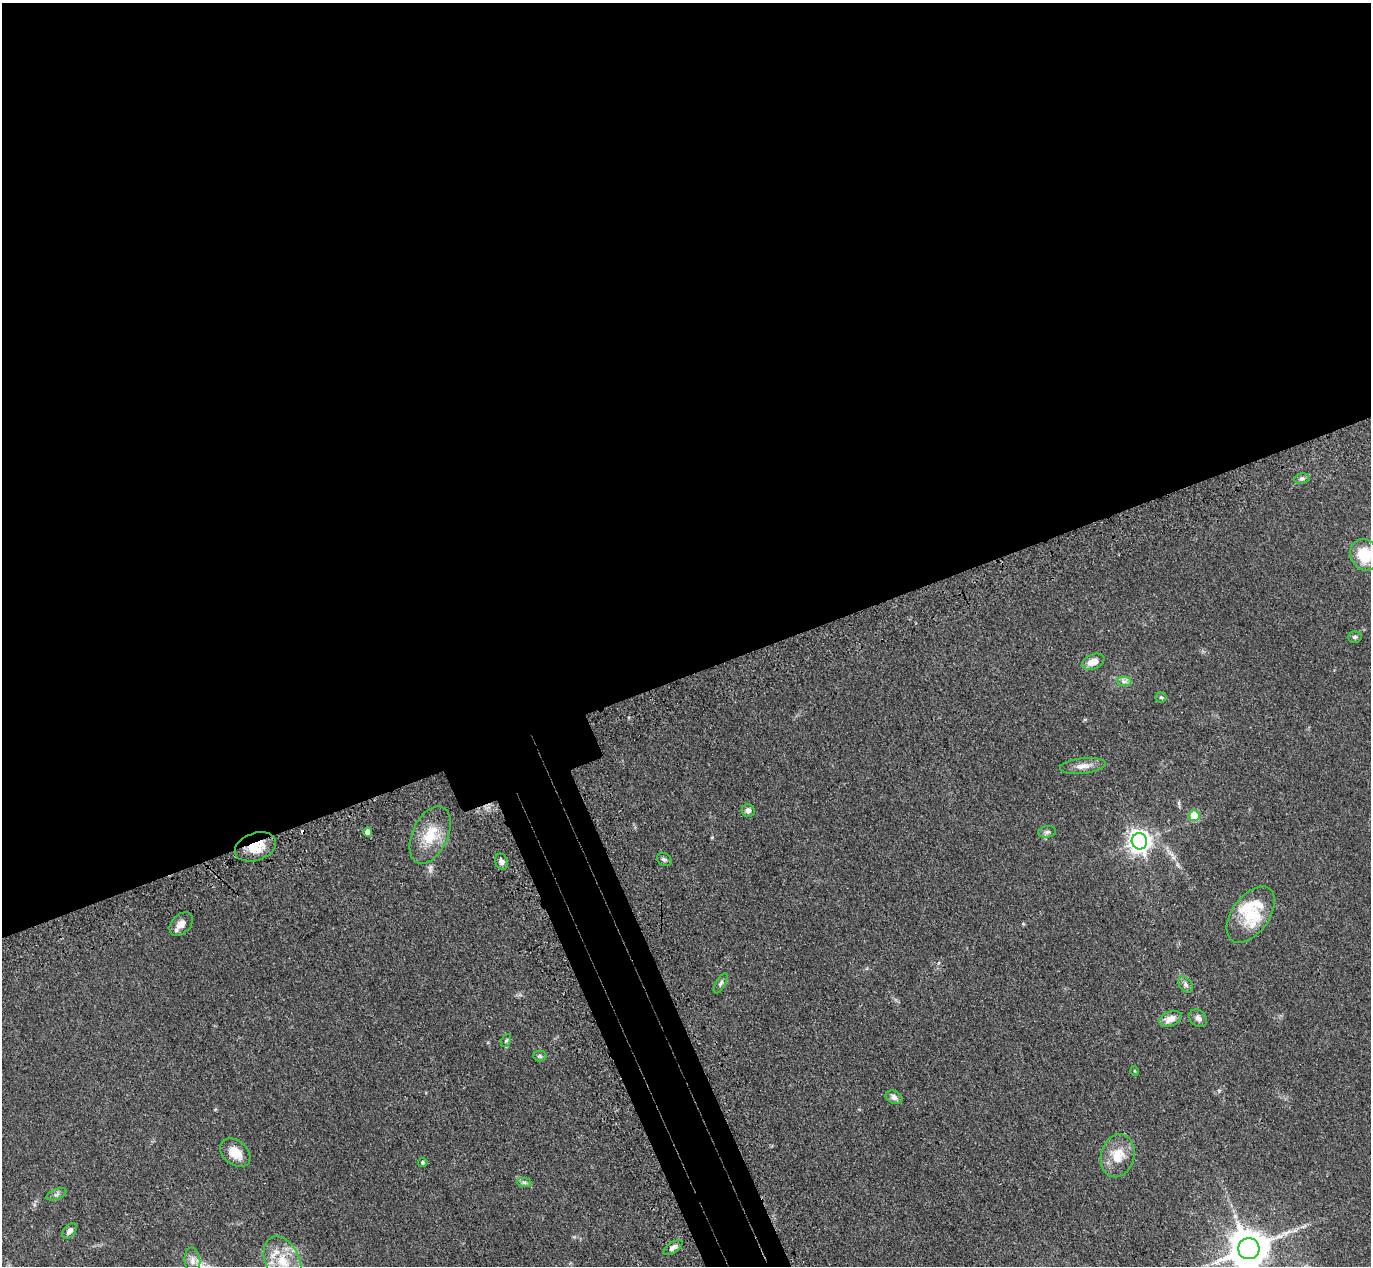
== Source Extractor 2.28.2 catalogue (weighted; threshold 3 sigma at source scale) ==
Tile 2 of 4 x 4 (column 2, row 1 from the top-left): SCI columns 1457-2825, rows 4148-5411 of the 5650 x 5635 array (HDU 1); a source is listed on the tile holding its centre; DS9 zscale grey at full resolution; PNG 1373 x 1268 px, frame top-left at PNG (2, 3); each listed source drawn as its Kron ellipse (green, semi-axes under 4 px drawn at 4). Shown black and unused: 56% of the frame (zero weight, under 3 of 4 exposures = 6% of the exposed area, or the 3 px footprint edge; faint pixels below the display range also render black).
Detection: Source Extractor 2.28.2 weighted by HDU 2 'WHT'; one run over the whole footprint, this tile lists its part. Background 0.0388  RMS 0.0049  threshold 0.0222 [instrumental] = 3 sigma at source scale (4.5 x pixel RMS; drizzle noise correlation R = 1.50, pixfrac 1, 0.05/0.05 arcsec/px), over >= 5 px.
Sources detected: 40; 1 cosmic-ray / hot-pixel residue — neither listed nor drawn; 3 inside a brighter listed object's ellipse — not listed separately; the other 36 listed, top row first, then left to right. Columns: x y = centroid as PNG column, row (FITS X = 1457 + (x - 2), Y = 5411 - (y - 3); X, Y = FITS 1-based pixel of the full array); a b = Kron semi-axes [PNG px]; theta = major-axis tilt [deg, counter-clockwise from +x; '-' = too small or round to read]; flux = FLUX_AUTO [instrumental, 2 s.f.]
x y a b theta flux
1302 479 7 5 7 1.2
1364 555 16 14 -64 15
1355 637 7 5 2 0.95
1093 662 11 7 23 4.9
1124 681 7 4 -1 1.4
1161 697 5 5 - 0.82
1083 766 23 7 6 4.3
748 810 6 6 - 1.6
1194 816 5 5 - 14
368 832 4 4 - 3.4
1047 832 9 5 9 1.3
430 835 30 17 65 15
1139 841 8 7 - 330
255 847 21 13 18 11
664 859 8 6 -37 1
502 862 8 6 -69 1.8
1251 914 32 18 54 14
181 924 13 9 45 3.9
721 983 11 4 60 1.1
1186 984 9 6 -58 1.6
1198 1018 10 7 -44 2
1171 1019 12 7 21 4.5
506 1041 7 4 62 0.71
540 1056 6 5 - 0.87
1135 1071 5 3 - 0.38
894 1097 9 6 -24 2
235 1153 17 12 -40 6.7
1118 1156 22 16 75 11
423 1162 5 4 - 0.75
524 1182 7 4 -1 1
56 1194 10 5 22 1.3
70 1231 9 5 50 2.1
673 1247 11 5 35 2
1249 1249 10 10 - 1500
192 1261 13 8 -84 2.9
283 1261 26 17 -66 17
Overlapping masked pixels (flux is a lower limit): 1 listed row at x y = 255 847
Isophote crosses this tile's border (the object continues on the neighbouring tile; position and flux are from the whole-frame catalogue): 3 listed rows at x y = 1364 555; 1249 1249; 283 1261